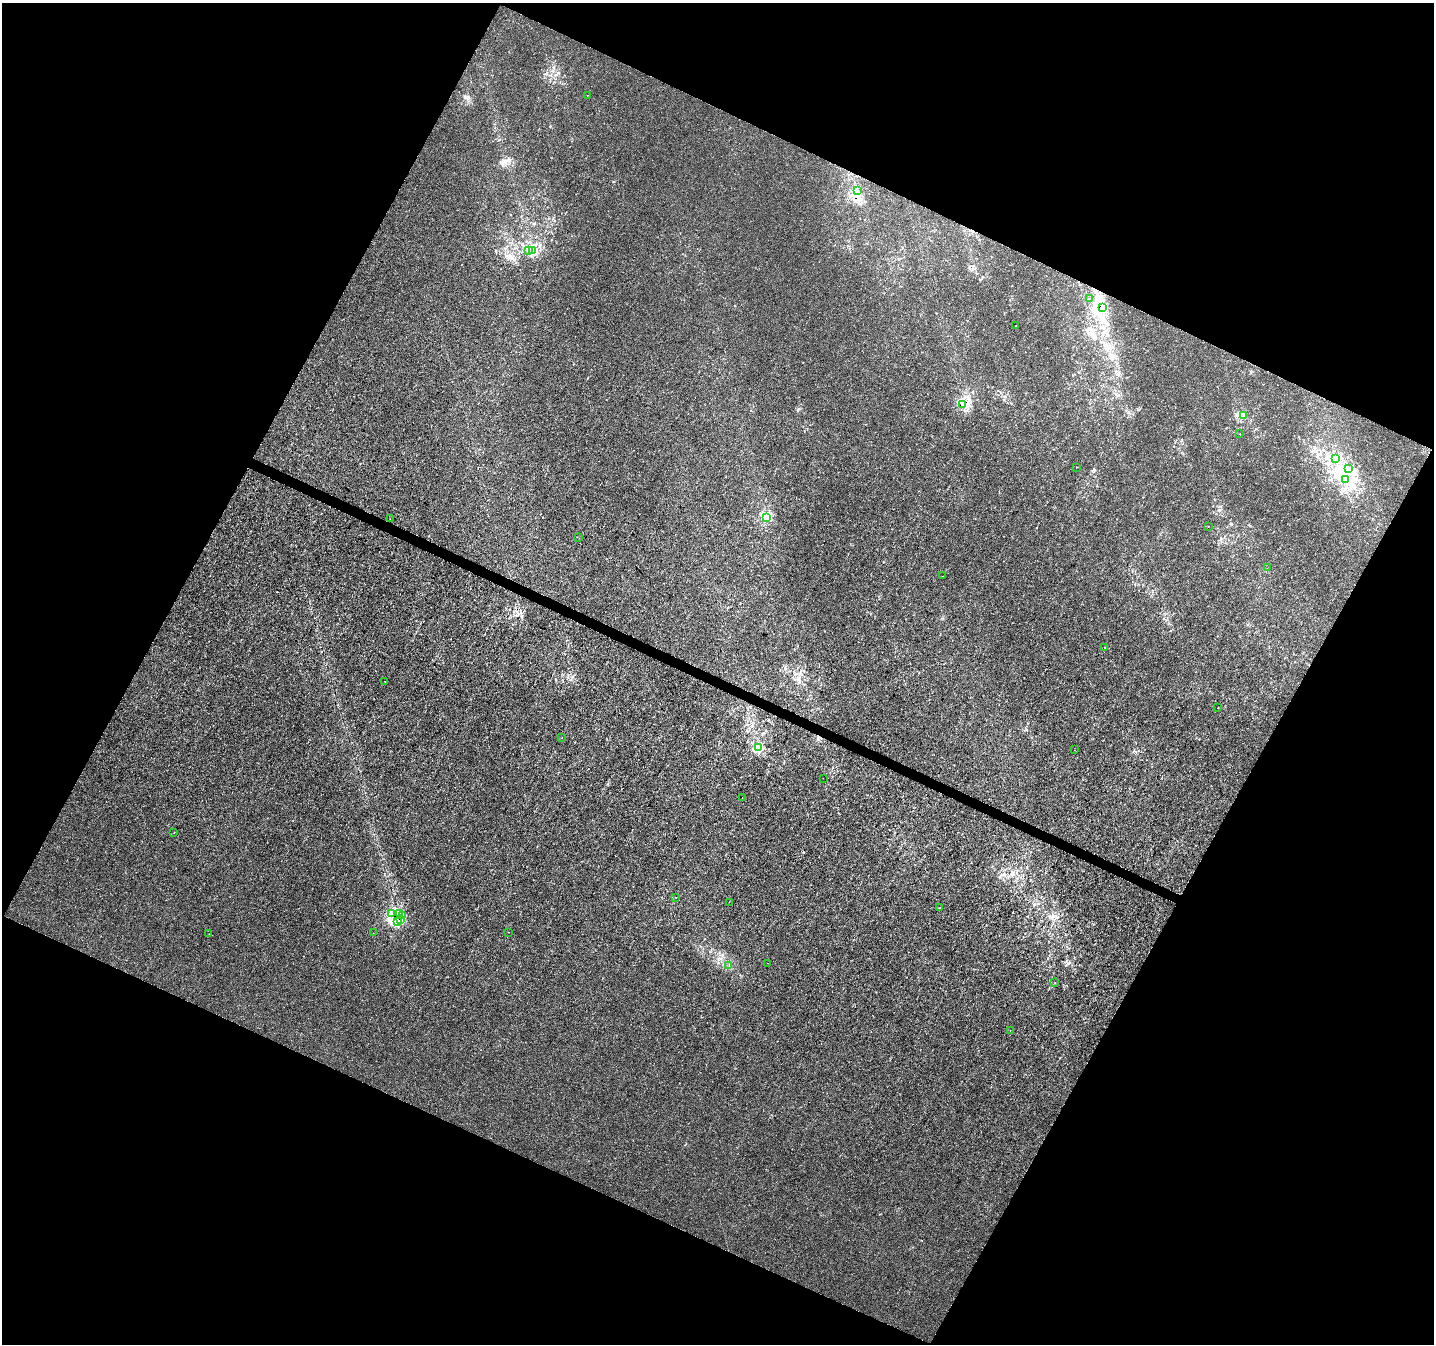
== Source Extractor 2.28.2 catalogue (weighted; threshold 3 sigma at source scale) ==
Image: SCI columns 9-5733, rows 268-5634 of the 5734 x 5836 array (HDU 1 of 3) = the unmasked area's bounding box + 8 px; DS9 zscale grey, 4 x 4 block average (1 PNG px = mean of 4 x 4 image px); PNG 1436 x 1346 px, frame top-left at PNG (2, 3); each listed source drawn as its Kron ellipse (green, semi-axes under 4 px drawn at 4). Shown black and unused: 46% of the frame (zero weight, under 3 of 4 exposures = <1% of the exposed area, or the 3 px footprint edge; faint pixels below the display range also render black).
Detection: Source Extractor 2.28.2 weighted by HDU 2 'WHT'. Background 1.54e-06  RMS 0.0014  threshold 0.00632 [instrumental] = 3 sigma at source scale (4.5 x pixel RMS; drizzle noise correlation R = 1.50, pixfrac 1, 0.0396/0.0396 arcsec/px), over >= 5 px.
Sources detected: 50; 3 inside a brighter object's white glare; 3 cosmic-ray / hot-pixel residue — neither listed nor drawn; the other 44 listed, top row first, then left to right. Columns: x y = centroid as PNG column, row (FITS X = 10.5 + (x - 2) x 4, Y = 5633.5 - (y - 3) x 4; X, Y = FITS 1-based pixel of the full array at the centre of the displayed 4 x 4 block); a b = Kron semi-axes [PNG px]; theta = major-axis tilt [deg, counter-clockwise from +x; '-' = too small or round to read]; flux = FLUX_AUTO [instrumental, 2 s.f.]
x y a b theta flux
587 95 2 2 - 0.17
858 191 2 2 - 0.29
528 250 2 2 - 0.43
532 251 3 2 - 1.4
1089 298 2 2 - 0.11
1102 307 4 3 - 2.3
1016 326 2 2 - 1.4
963 405 3 2 - 1.5
1244 416 2 2 - 0.49
1240 434 2 2 - 0.4
1336 459 2 2 - 0.44
1076 467 2 2 - 0.16
1349 469 2 2 - 0.39
1345 480 2 2 - 0.36
767 517 2 2 - 0.42
390 519 2 2 - 0.23
1208 526 2 2 - 0.15
579 538 2 2 - 0.15
1267 568 2 2 - 0.12
942 576 2 2 - 0.13
1104 647 2 2 - 0.2
385 681 2 2 - 0.43
1217 708 2 2 - 0.16
562 738 2 2 - 0.21
758 748 3 2 - 1.2
1074 750 2 2 - 1
823 778 2 2 - 0.14
742 797 2 2 - 0.31
174 833 2 2 - 0.16
676 897 2 2 - 0.41
729 902 2 2 - 0.18
940 907 2 2 - 0.53
391 914 2 2 - 0.3
400 914 3 2 - 1.7
402 916 3 2 - 1
401 920 4 3 - 2.3
398 922 3 2 - 0.93
508 932 2 2 - 0.23
373 933 2 2 - 0.96
209 934 2 2 - 0.22
768 963 2 2 - 0.18
729 965 2 2 - 0.78
1055 982 2 2 - 0.13
1010 1030 2 2 - 0.2
Overlapping masked pixels (flux is a lower limit): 3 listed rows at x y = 400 914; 401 920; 398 922
Diffuse or blended objects may show on this block-average render without a row.